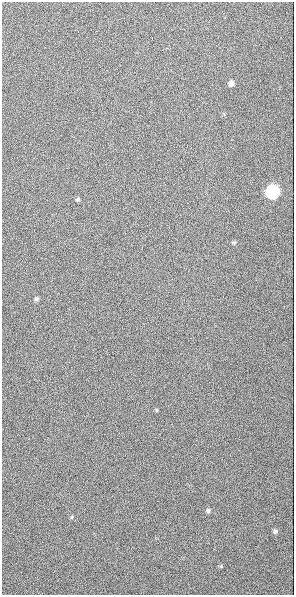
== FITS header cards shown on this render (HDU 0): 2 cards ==
NAXIS1  =                  292
NAXIS2  =                  593

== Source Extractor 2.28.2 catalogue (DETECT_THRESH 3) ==
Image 292 x 593 px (HDU 0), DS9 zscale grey, 1 PNG px = 1 image px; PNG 296 x 597 px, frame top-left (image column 1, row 593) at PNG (2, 2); no overlay
Background 893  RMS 13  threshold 37.6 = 3 sigma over >= 5 px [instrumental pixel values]
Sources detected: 9; all 9 listed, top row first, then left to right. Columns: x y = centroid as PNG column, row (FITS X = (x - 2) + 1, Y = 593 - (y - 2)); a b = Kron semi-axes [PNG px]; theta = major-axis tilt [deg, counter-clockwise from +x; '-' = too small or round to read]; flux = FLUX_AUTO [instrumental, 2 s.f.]
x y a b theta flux
231 83 5 5 - 4700
272 192 7 6 - 280000
78 199 5 5 - 1300
233 242 7 3 8 1100
36 299 5 5 - 1700
208 511 6 6 - 1800
72 517 5 3 - 830
275 531 5 5 - 1900
221 566 4 4 - 930